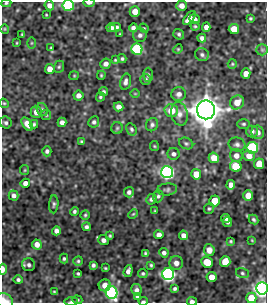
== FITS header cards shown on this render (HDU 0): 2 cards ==
NAXIS1  =                  265
NAXIS2  =                  301

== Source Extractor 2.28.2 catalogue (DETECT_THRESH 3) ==
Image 265 x 301 px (HDU 0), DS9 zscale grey, 1 PNG px = 1 image px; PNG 269 x 305 px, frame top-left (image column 1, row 301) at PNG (2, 2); each listed source drawn as its Kron ellipse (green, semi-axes under 4 px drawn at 4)
Background 445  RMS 1.1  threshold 3.17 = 3 sigma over >= 5 px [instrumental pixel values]
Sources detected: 142; all 142 listed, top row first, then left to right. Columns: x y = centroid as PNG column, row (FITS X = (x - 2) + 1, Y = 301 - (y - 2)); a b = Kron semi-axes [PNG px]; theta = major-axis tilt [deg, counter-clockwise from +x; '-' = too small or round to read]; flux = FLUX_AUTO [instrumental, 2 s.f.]
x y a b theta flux
6 3 5 4 - 98
89 3 5 3 - 360
49 5 5 4 - 340
68 5 5 5 - 10000
181 6 5 5 - 430
135 12 5 5 - 590
46 15 3 2 - 59
189 18 8 4 51 520
250 18 3 3 - 90
194 19 5 4 - 270
195 26 4 4 - 84
115 27 6 4 24 270
206 27 5 4 - 380
111 28 4 4 - 250
133 28 4 4 - 220
144 28 5 4 - 79
5 29 4 4 - 75
234 29 5 5 - 980
22 34 3 3 - 74
120 34 3 3 - 64
179 34 5 4 - 130
140 35 7 6 - 210
202 38 4 4 - 220
17 43 4 2 - 57
31 43 6 4 89 87
51 48 4 3 - 75
137 49 6 5 - 8100
178 49 5 4 - 70
262 50 6 5 - 150
202 55 7 6 - 180
122 59 4 3 - 110
115 60 4 4 - 75
106 64 5 5 - 310
232 64 5 4 - 87
59 67 6 5 - 100
50 69 5 5 - 490
246 73 5 4 - 530
101 75 4 3 - 81
148 75 7 4 88 110
74 76 5 4 - 75
146 79 5 5 - 140
125 82 8 5 77 220
103 92 4 4 - 150
135 94 4 3 - 51
179 94 7 7 - 300
78 95 5 5 - 340
100 97 5 4 - 96
237 102 7 6 - 820
4 103 5 4 - 82
119 107 5 4 - 330
42 110 7 5 -64 150
171 110 7 6 - 1100
206 110 9 9 - 120000
36 112 6 5 - 450
179 114 12 8 -78 420
46 115 5 5 - 96
62 122 4 4 - 260
94 122 6 5 - 140
6 123 6 5 - 160
27 124 7 4 -52 550
34 124 4 3 - 110
244 124 6 5 - 120
152 125 7 5 59 170
117 128 6 5 - 110
131 129 6 5 - 140
252 131 6 6 - 240
258 132 7 6 - 340
82 141 3 3 - 83
186 143 7 5 -25 140
237 144 8 7 - 240
154 146 5 4 - 79
252 148 6 5 - 9000
47 151 5 4 - 150
173 154 6 6 - 210
236 156 6 6 - 390
249 156 6 5 - 480
214 158 5 5 - 910
259 164 5 5 - 1000
236 166 6 5 - 2300
25 170 5 4 - 74
167 172 6 6 - 25000
196 174 5 5 - 980
25 183 5 4 - 400
231 185 5 4 - 380
167 189 10 6 6 170
129 192 5 5 - 200
14 195 5 5 - 250
158 196 6 5 - 140
248 196 5 5 - 870
151 199 5 5 - 170
215 201 5 5 - 1500
54 204 9 4 86 150
209 208 5 5 - 100
74 211 4 4 - 120
155 211 3 3 - 67
133 214 5 3 - 72
85 215 4 4 - 94
226 218 4 3 - 180
253 219 5 4 - 120
228 222 5 3 - 170
86 227 4 4 - 170
56 231 4 4 - 270
159 235 4 4 - 360
183 235 5 4 - 370
110 236 3 3 - 77
103 240 5 5 - 230
252 240 3 2 - 52
231 241 3 3 - 78
37 244 5 5 - 450
209 250 6 5 - 470
145 253 4 3 - 92
164 253 5 4 - 210
64 259 5 4 - 110
78 261 5 5 - 110
207 262 6 5 - 1600
225 262 5 5 - 1100
176 263 7 6 - 370
29 265 6 6 - 190
93 265 4 4 - 150
151 265 3 3 - 83
105 268 3 2 - 71
3 269 5 3 - 500
128 271 6 4 72 280
143 273 5 4 - 110
242 273 6 5 - 130
78 274 3 3 - 97
168 274 6 6 - 25000
212 277 5 5 - 650
18 280 4 4 - 140
105 285 6 6 - 570
262 288 6 6 - 41000
175 289 4 3 - 120
136 290 6 5 - 240
54 292 3 2 - 75
111 292 6 6 - 17000
137 296 4 4 - 180
251 298 5 5 - 1100
77 300 5 4 - 86
4 301 9 7 -19 620
71 301 7 3 1 100
143 301 4 2 - 120
192 301 5 3 - 220
At the frame edge (FLAGS 8, measured only in part): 10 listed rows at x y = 6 3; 89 3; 68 5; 135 12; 3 269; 262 288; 4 301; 71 301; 143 301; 192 301